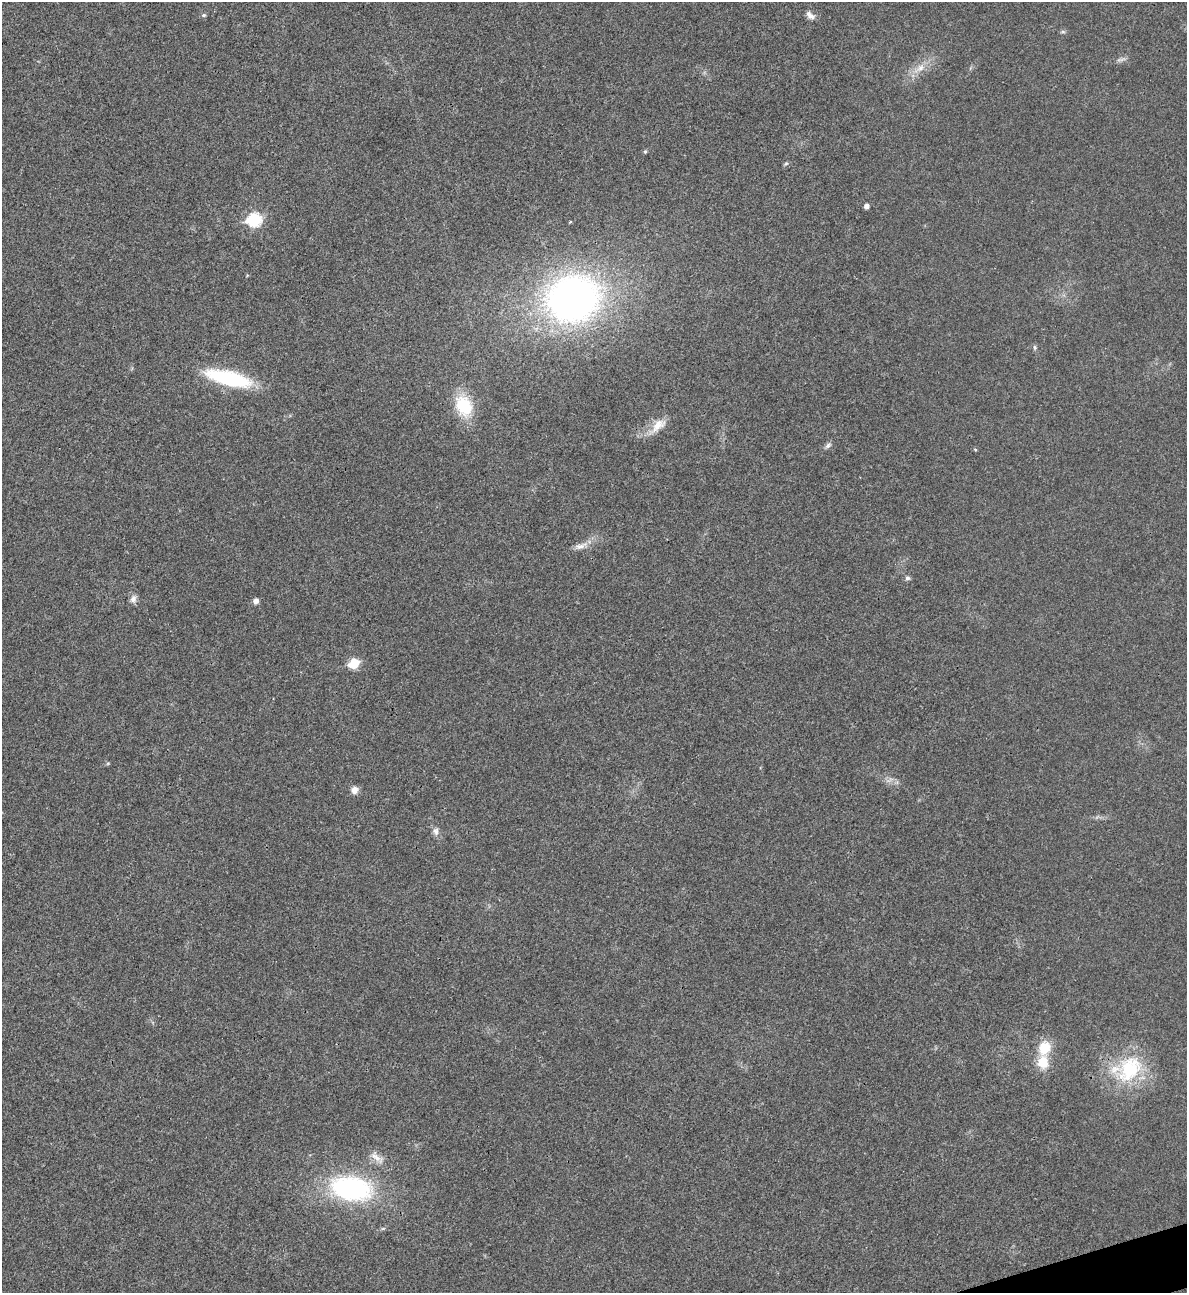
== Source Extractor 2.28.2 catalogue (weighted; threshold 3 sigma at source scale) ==
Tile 6 of 4 x 4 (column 2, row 2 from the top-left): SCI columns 1451-2635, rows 2584-3874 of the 5151 x 5169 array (HDU 1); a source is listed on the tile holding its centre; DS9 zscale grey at full resolution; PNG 1189 x 1295 px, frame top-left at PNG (2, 2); no overlay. Shown black and unused: <1% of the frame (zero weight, under 3 of 4 exposures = <1% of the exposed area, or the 3 px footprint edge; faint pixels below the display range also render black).
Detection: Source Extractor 2.28.2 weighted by HDU 2 'WHT'; one run over the whole footprint, this tile lists its part. Background 0.031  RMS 0.0046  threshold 0.0208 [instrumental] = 3 sigma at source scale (4.5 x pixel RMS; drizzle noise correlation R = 1.50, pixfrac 1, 0.05/0.05 arcsec/px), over >= 5 px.
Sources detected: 31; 2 too faint to see at this stretch — not listed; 1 inside a brighter listed object's ellipse — not listed separately; the other 28 listed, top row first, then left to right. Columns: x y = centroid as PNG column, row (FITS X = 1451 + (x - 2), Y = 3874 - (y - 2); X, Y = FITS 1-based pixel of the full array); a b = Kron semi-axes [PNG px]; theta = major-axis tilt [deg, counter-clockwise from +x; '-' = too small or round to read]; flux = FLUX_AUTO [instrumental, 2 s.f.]
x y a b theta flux
204 15 6 5 - 0.74
810 15 13 8 -38 2.4
1063 32 7 4 -1 0.76
920 68 20 9 33 6
645 151 6 4 68 0.64
786 164 6 4 29 0.71
866 206 5 5 - 2
254 220 8 7 - 53
570 222 5 3 - 0.4
573 299 49 42 16 220
1035 347 7 5 -74 0.92
228 378 47 14 -14 40
464 406 26 18 -68 19
658 426 29 12 42 7.5
828 445 10 6 44 1.4
975 449 5 3 - 0.44
580 546 17 7 12 3.4
907 578 7 6 - 1.1
133 599 11 8 85 2.2
256 601 5 5 - 2.4
354 663 6 6 - 22
354 790 9 8 - 3
436 831 11 8 -84 2.2
1045 1048 16 12 68 11
1130 1069 43 31 49 33
377 1157 25 10 -38 4.9
351 1188 51 29 -10 71
383 1228 6 4 19 0.7